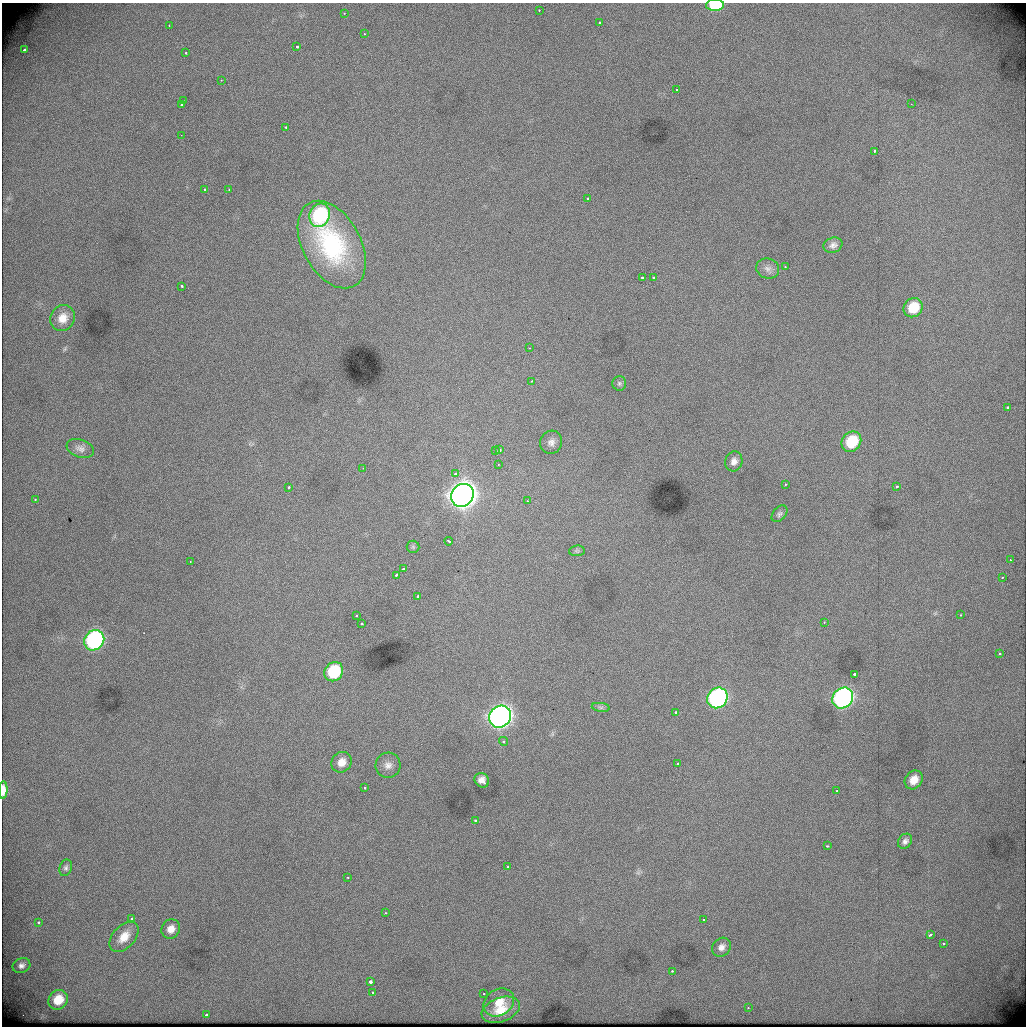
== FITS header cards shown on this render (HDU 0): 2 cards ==
NAXIS1  =                 1024          /
NAXIS2  =                 1024          /

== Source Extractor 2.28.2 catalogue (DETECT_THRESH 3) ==
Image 1024 x 1024 px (HDU 0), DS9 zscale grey, 1 PNG px = 1 image px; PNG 1028 x 1028 px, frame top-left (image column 1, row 1024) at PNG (2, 3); each listed source drawn as its Kron ellipse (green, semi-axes under 4 px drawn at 4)
Background 499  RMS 3.4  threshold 10.3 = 3 sigma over >= 5 px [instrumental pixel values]
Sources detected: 106; all 106 listed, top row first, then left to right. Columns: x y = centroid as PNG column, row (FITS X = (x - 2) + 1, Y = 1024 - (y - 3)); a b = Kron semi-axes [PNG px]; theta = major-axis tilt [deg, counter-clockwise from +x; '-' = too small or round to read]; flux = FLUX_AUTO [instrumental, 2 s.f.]
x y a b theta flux
715 5 9 6 3 11000
539 10 3 2 - 310
344 13 3 3 - 200
599 22 3 3 - 320
169 25 3 2 - 180
364 34 3 2 - 490
297 46 3 3 - 940
25 50 3 3 - 1600
185 53 3 3 - 540
221 80 3 3 - 220
676 90 3 3 - 270
183 101 3 3 - 390
911 104 3 2 - 200
181 105 3 3 - 970
286 128 3 3 - 990
181 135 3 2 - 290
874 151 3 3 - 340
229 189 3 2 - 310
205 190 3 3 - 860
588 199 4 3 - 780
320 215 12 10 67 24000
332 245 47 29 -61 28000
833 245 9 7 20 1000
785 267 3 3 - 260
768 269 11 10 - 1400
643 278 3 3 - 1100
654 278 3 3 - 930
182 286 3 3 - 690
913 308 10 9 - 7100
62 318 13 11 61 2900
529 348 4 3 - 150
532 381 3 3 - 290
619 383 7 7 - 580
1008 408 3 3 - 2200
551 442 12 11 - 1500
851 442 11 9 49 10000
80 448 14 9 -19 1300
496 450 3 2 - 450
500 450 4 3 - 730
734 461 10 8 75 1400
498 464 2 2 - 180
363 468 3 2 - 200
455 474 3 3 - 810
785 484 3 3 - 280
897 486 3 2 - 470
289 487 3 3 - 340
462 495 12 11 - 290000
35 499 3 3 - 290
527 501 3 3 - 230
779 514 10 6 49 650
449 541 4 3 - 870
413 547 6 6 - 440
577 551 8 5 6 470
1010 560 2 2 - 2100
190 562 2 2 - 170
403 569 4 3 - 510
396 575 3 2 - 420
1002 577 2 2 - 210
417 597 3 3 - 1400
356 615 3 2 - 290
960 615 3 2 - 460
824 622 3 3 - 190
362 624 3 3 - 2900
94 640 11 9 50 50000
1000 653 3 3 - 430
334 672 10 9 - 13000
855 674 3 3 - 3200
717 698 11 9 49 57000
843 698 11 9 46 73000
601 707 9 4 -8 550
675 712 3 2 - 400
500 717 12 10 46 160000
503 741 5 4 - 430
341 762 11 9 45 2600
678 763 3 3 - 800
388 765 12 12 - 1800
482 780 8 6 -45 1600
914 780 10 8 54 3200
365 788 3 3 - 440
3 790 9 4 89 2000
836 791 3 2 - 280
475 820 3 3 - 600
905 841 8 6 53 910
827 846 3 2 - 430
508 867 3 3 - 610
66 868 8 6 70 620
347 877 3 2 - 340
385 913 3 2 - 350
132 919 3 3 - 3600
704 920 3 2 - 270
38 923 3 3 - 1100
171 929 10 9 - 2100
930 935 4 3 - 1000
124 937 18 11 47 3700
944 944 3 3 - 280
721 947 10 8 44 1300
21 965 9 7 24 1000
672 971 3 3 - 390
370 982 3 3 - 2400
372 993 3 3 - 480
484 994 3 2 - 250
58 1000 10 9 - 5000
499 1002 16 13 33 4000
748 1008 2 2 - 1000
501 1010 20 12 21 4300
206 1015 3 3 - 2600
At the frame edge (FLAGS 8, measured only in part): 2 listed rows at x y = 715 5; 3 790